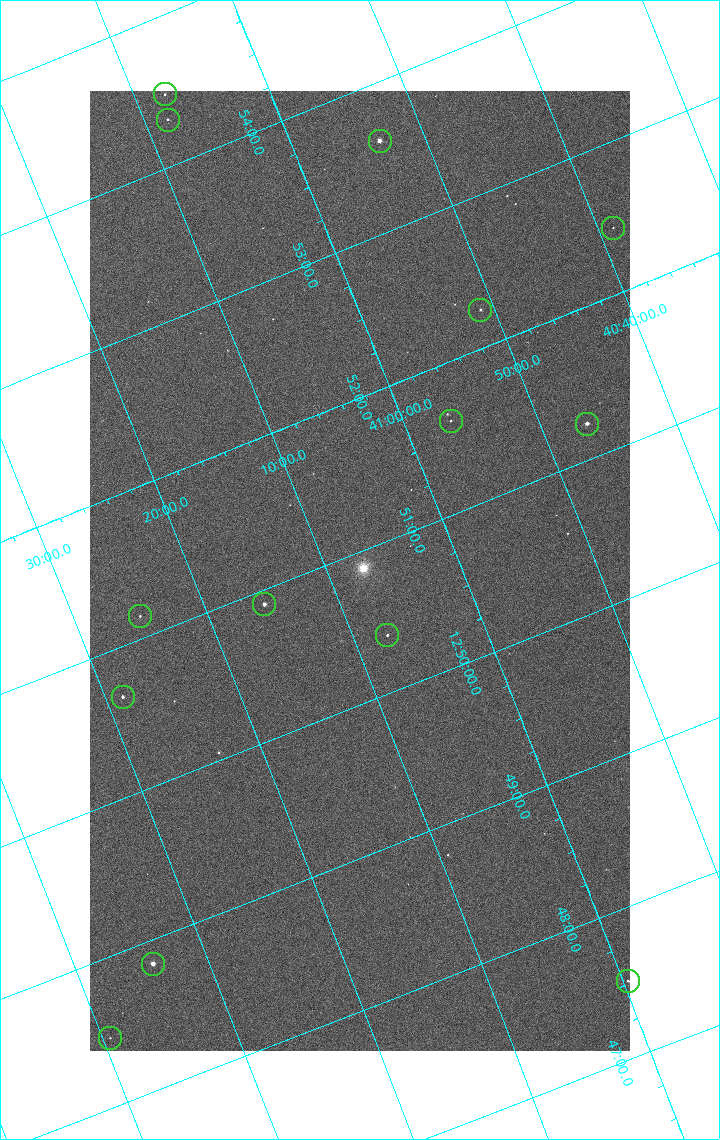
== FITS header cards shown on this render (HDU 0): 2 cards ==
NAXIS1  =                 1080 / length of data axis 1
NAXIS2  =                 1920 / length of data axis 2

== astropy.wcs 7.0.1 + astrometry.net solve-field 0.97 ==
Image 1080 x 1920 px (HDU 0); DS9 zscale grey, zoomed out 1/2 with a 90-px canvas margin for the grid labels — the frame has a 2x2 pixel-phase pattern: the four 2x2 pixel phases sit at different levels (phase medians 1287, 1060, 1028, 1281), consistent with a one-shot-colour (mosaic) sensor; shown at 1/2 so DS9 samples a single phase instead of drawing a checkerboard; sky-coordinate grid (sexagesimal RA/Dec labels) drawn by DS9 from the SOLVED WCS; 14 Tycho-2 reference stars matched to detected sources circled (green)
Header WCS: none
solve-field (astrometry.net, Tycho-2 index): SOLVED blind (the file carries no WCS)
Solved WCS: RA---TAN-SIP/DEC--TAN-SIP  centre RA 12:50:53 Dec +41:08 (192.72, +41.13 deg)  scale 2.37 arcsec/px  FOV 42.7' x 75.9'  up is +112 deg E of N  parity flipped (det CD > 0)
(file carries no celestial WCS; the grid is the blind solution)
Tycho-2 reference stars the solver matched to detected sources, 14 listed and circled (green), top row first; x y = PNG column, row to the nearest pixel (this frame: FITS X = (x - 90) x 2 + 1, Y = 1920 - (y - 91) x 2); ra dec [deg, ICRS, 3 dp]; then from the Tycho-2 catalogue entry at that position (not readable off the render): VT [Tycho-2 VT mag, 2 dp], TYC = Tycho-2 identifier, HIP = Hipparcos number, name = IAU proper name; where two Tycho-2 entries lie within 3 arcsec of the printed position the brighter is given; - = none
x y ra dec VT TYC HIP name
164 94 193.620 +41.129 11.58 3021-1991-1 62993 -
168 120 193.577 +41.138 11.52 3021-30-1 - -
380 142 193.403 +40.890 8.85 3021-977-1 62911 -
613 228 193.109 +40.648 12.32 3021-1216-1 - -
480 310 193.064 +40.851 11.36 3021-1025-1 - -
450 421 192.903 +40.941 11.82 3021-941-1 - -
587 424 192.810 +40.776 9.69 3021-1108-1 - -
264 604 192.726 +41.259 9.76 3023-213-1 62700 -
140 616 192.787 +41.417 12.26 3023-139-1 - -
387 636 192.596 +41.123 11.21 3021-53-1 - -
122 697 192.667 +41.478 11.08 3023-113-1 - -
152 964 192.211 +41.570 8.76 3023-975-1 62530 -
628 982 191.879 +40.995 12.38 3021-707-1 - -
110 1038 192.116 +41.658 12.38 3023-837-1 - -